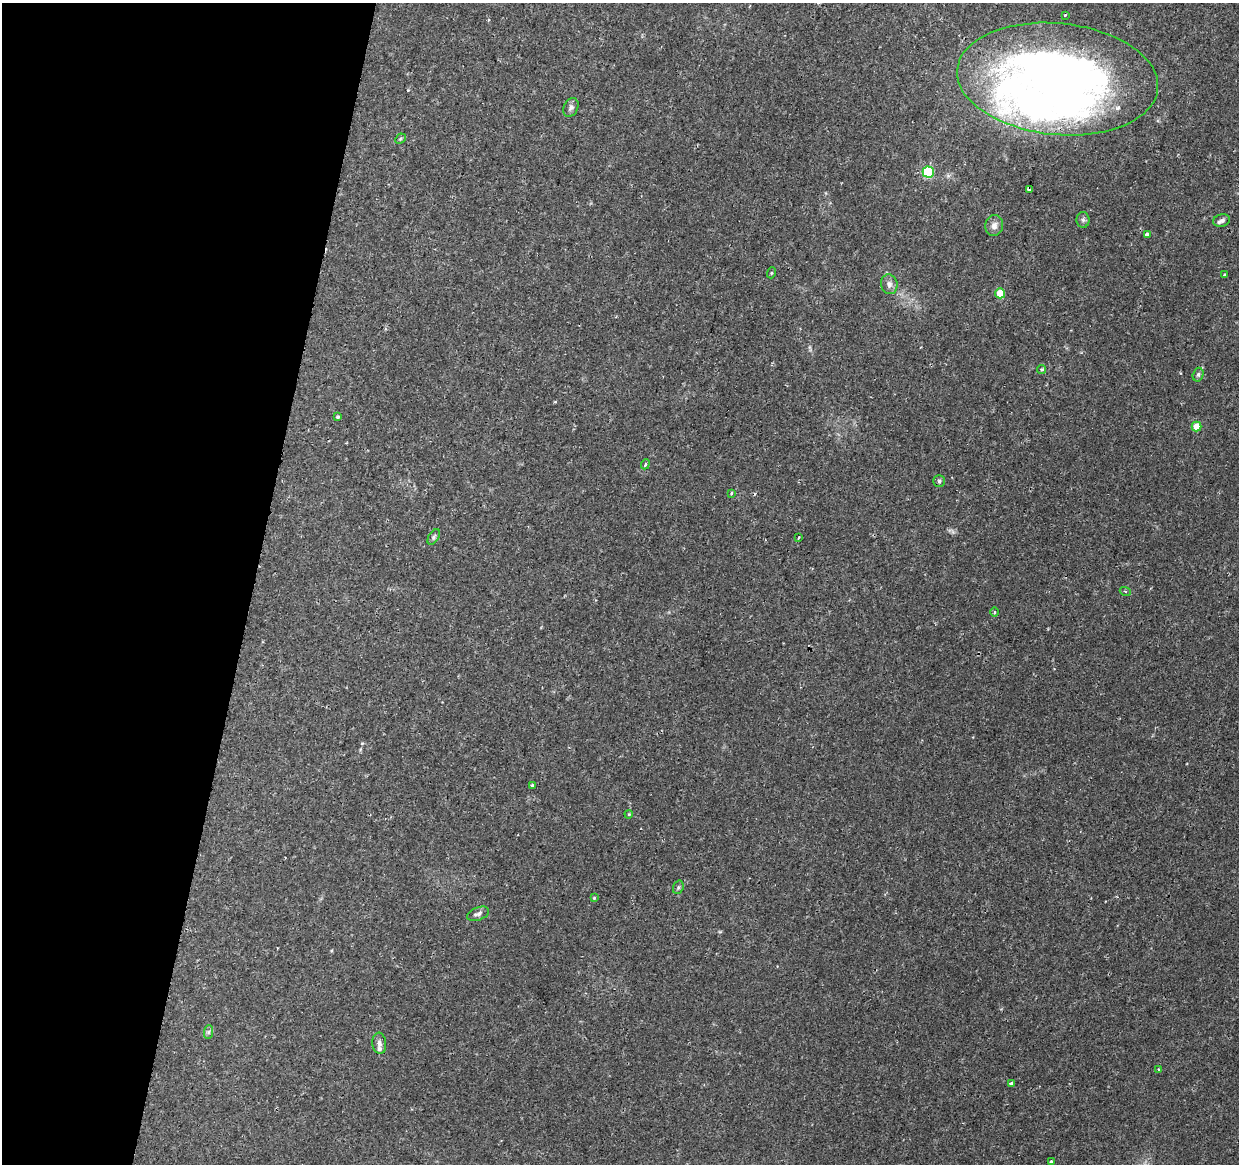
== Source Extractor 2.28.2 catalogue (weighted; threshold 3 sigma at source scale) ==
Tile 9 of 4 x 4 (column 1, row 3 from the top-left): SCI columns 20-1256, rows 1494-2655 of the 4979 x 5250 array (HDU 1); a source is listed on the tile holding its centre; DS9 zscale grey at full resolution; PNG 1241 x 1166 px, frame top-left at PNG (2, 3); each listed source drawn as its Kron ellipse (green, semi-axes under 4 px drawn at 4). Shown black and unused: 20% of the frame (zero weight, under 2 of 3 exposures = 3% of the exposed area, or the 3 px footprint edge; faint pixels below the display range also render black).
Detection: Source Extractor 2.28.2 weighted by HDU 2 'WHT'; one run over the whole footprint, this tile lists its part. Background 0.0313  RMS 0.0031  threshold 0.0141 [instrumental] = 3 sigma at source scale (4.5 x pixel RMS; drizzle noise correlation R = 1.50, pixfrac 1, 0.0396/0.0396 arcsec/px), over >= 5 px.
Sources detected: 41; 4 inside a brighter object's white glare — neither listed nor drawn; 2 inside a brighter listed object's ellipse — not listed separately; the other 35 listed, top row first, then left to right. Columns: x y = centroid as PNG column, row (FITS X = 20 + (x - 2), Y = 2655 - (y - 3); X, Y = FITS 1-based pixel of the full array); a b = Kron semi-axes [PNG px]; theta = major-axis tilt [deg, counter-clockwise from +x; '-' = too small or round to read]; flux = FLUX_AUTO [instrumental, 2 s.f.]
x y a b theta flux
1065 15 3 3 - 0.79
1058 79 101 56 -6 220
571 108 10 7 63 1
400 139 6 4 45 0.46
928 172 5 5 - 25
1029 190 4 3 - 1.9
1083 220 8 6 -88 0.83
1222 220 8 6 14 1
994 225 10 9 - 1.7
1147 234 4 3 - 2.4
771 273 5 3 - 0.32
1225 274 3 2 - 0.53
889 284 10 8 -73 1.5
1000 293 5 5 - 8.6
1042 369 4 4 - 0.68
1198 375 7 5 74 0.67
338 417 4 3 - 0.47
1197 426 5 5 - 6.1
645 464 5 4 - 0.62
939 481 6 5 - 0.6
731 493 3 3 - 0.8
434 537 8 5 57 0.64
799 538 3 2 - 0.49
1125 591 5 3 - 0.43
994 612 5 3 - 0.45
532 786 3 3 - 1
629 814 4 3 - 0.3
678 887 7 5 70 0.61
594 898 4 4 - 0.3
478 914 11 6 20 1.1
208 1032 7 4 89 0.64
379 1043 11 7 -84 1.3
1159 1069 4 3 - 0.37
1011 1083 4 4 - 0.64
1051 1162 3 3 - 3.3
Overlapping masked pixels (flux is a lower limit): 1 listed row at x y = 1029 190